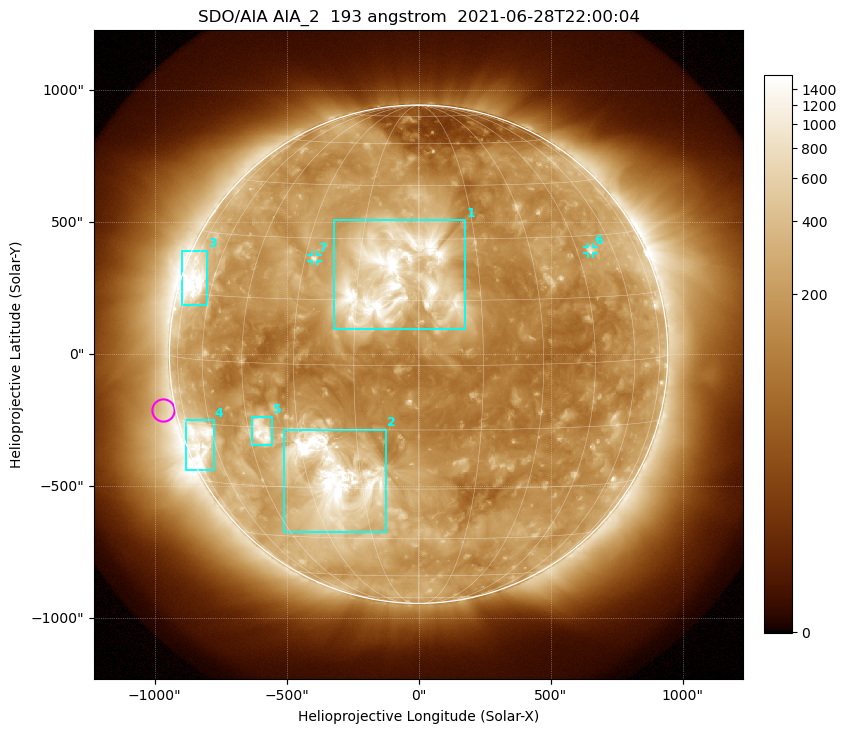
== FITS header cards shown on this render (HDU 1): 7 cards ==
TELESCOP= 'SDO/AIA '           / For AIA: SDO/AIA
INSTRUME= 'AIA_2   '           / For AIA: AIA_ATA1, AIA_ATA2, AIA_ATA3 or AIA_AT
WAVELNTH=                  193 / [angstrom] Wavelength
WAVEUNIT= 'angstrom'           / Wavelength unit: angstrom
DATE-OBS= '2021-06-28T22:00:04.843' / [ISO] Date when observation started; ISO 8
CTYPE1  = 'HPLN-TAN'           / CTYPE1: HPLN
CTYPE2  = 'HPLT-TAN'           / CTYPE2: HPLT

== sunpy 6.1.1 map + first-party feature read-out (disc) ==
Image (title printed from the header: SDO/AIA AIA_2  193 angstrom  2021-06-28T22:00:04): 1024 x 1024 px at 2.4 arcsec/px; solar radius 944 arcsec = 393 px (full disc in frame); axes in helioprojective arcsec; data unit not stated in the header (colour bar unlabelled)
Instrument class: DISC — disc imager (sunpy class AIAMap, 193 A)
Bright regions (active regions / flare kernels): reference = the median radial profile (limb darkening/brightening removed); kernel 9 px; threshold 5 sigma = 391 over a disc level ~175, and >= 1.15x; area >= 12 px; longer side >= 9 px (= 22 arcsec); searched inside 0.97 R_sun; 7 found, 7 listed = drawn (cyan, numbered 1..; 2 of them under ~33 arcsec drawn as corner ticks so the feature stays visible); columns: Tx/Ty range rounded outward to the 5 arcsec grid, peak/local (2 s.f.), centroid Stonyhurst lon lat
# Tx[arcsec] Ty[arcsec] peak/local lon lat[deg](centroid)
1 -320..180 95..510 17 -6 +20
2 -510..-120 -675..-285 19 -22 -27
3 -900..-800 185..390 11 -70 +18
4 -880..-775 -440..-250 5.9 -67 -19
5 -630..-555 -345..-235 9.1 -41 -16
6 640..665 380..405 4.6 +50 +26
7 -405..-385 350..375 4.7 -27 +25
Off-limb structures (1.02-1.3 R_sun): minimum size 162 px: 3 found; the strongest spans PA ~50..135 deg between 1.02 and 1.3 R_sun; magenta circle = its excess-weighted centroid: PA ~100 deg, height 1.05 R_sun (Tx ~-970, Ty ~-210 arcsec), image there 1.5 x the reference